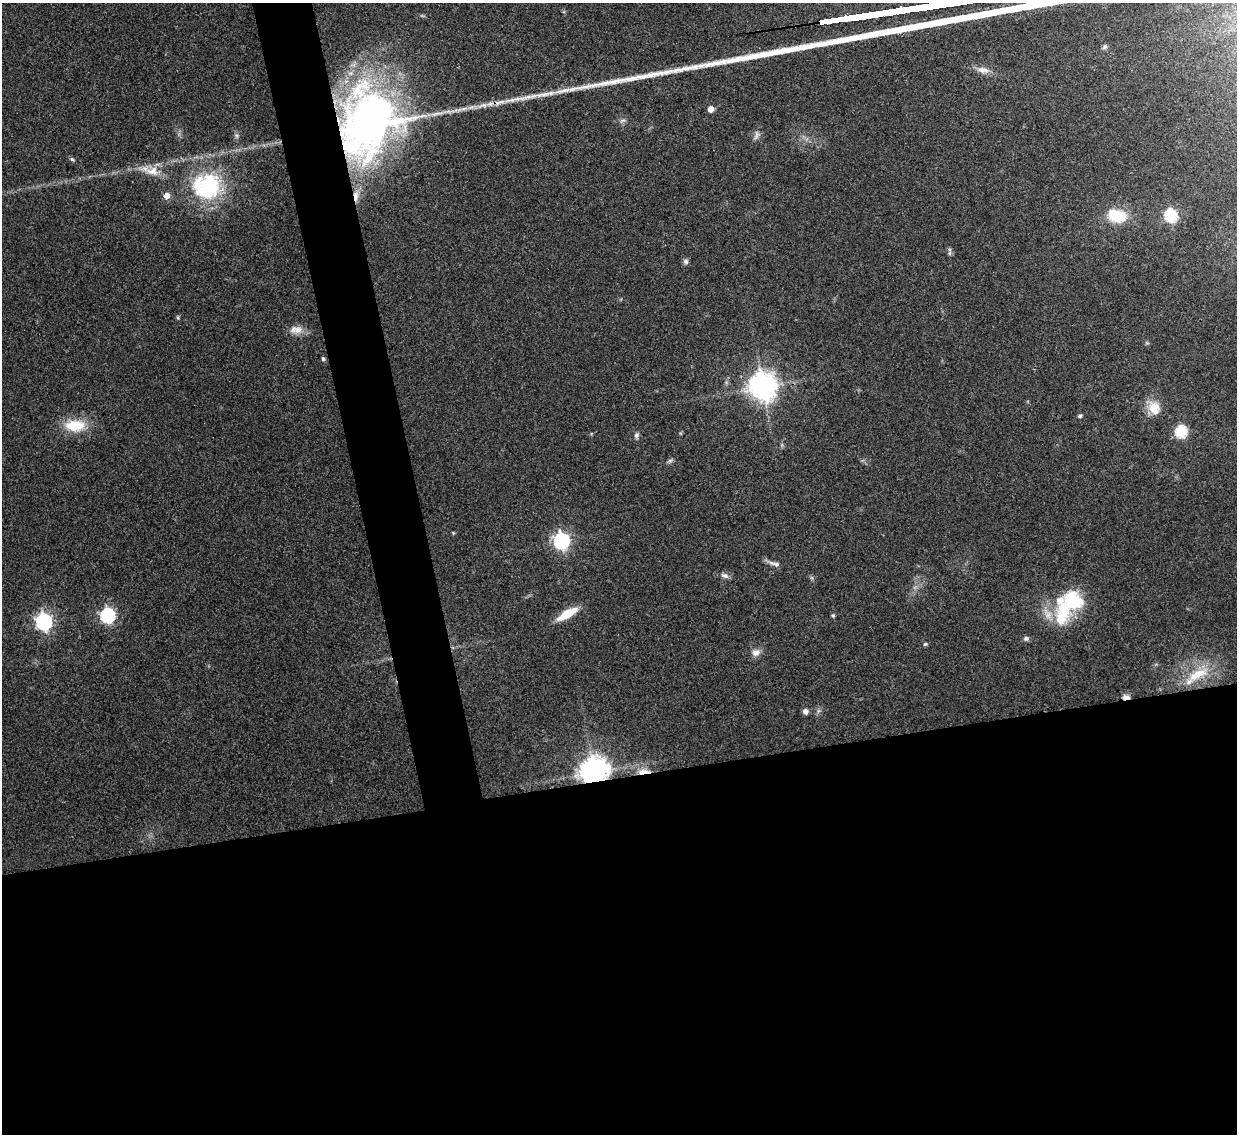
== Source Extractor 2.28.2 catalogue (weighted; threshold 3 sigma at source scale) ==
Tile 15 of 4 x 4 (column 3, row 4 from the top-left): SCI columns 2469-3703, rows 139-1270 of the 4937 x 4921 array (HDU 1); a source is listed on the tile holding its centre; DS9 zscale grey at full resolution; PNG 1239 x 1136 px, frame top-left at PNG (2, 3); no overlay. Shown black and unused: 35% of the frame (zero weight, under 3 of 4 exposures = <1% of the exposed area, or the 3 px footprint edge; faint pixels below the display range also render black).
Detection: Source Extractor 2.28.2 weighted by HDU 2 'WHT'; one run over the whole footprint, this tile lists its part. Background 0.0961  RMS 0.0062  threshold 0.028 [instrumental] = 3 sigma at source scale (4.5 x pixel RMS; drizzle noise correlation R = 1.50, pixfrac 1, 0.05/0.05 arcsec/px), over >= 5 px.
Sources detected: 42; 1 too faint to see at this stretch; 1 long thin detection or spike segment (spike, bleed or trail) — not listed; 4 inside a brighter listed object's ellipse — not listed separately; the other 36 listed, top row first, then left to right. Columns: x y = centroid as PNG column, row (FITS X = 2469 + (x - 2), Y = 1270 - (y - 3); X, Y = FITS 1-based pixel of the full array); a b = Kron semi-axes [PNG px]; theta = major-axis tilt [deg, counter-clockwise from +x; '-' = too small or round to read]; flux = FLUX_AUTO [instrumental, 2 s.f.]
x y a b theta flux
1105 47 8 5 51 1.3
983 70 18 8 -9 5
711 109 5 4 - 6.1
368 122 78 62 68 330
72 159 6 5 - 1
152 171 27 14 -9 12
207 186 36 32 8 65
167 195 6 6 - 5.3
1171 215 6 6 - 72
1117 216 18 11 -14 28
949 253 7 5 76 1.4
686 261 7 6 - 1.7
178 318 6 4 -78 0.86
296 330 19 11 1 6.3
323 359 5 4 - 1.2
762 387 9 8 - 860
1154 408 19 14 -71 11
1080 416 6 4 35 1.1
75 425 28 14 1 19
1181 431 6 6 - 64
636 435 8 6 85 1.8
561 541 7 7 - 200
774 564 19 6 -18 3.2
725 575 12 7 -21 2.5
1063 613 35 21 71 31
567 614 21 7 30 17
108 615 6 6 - 130
833 615 5 5 - 0.97
44 622 7 7 - 200
1026 638 8 6 1 1.6
925 644 6 5 - 1
756 652 12 9 14 4
1197 674 36 13 30 20
1126 697 9 5 -2 2.8
805 711 7 7 - 2.5
594 772 9 8 - 930
Overlapping masked pixels (flux is a lower limit): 3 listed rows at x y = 368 122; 1126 697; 594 772